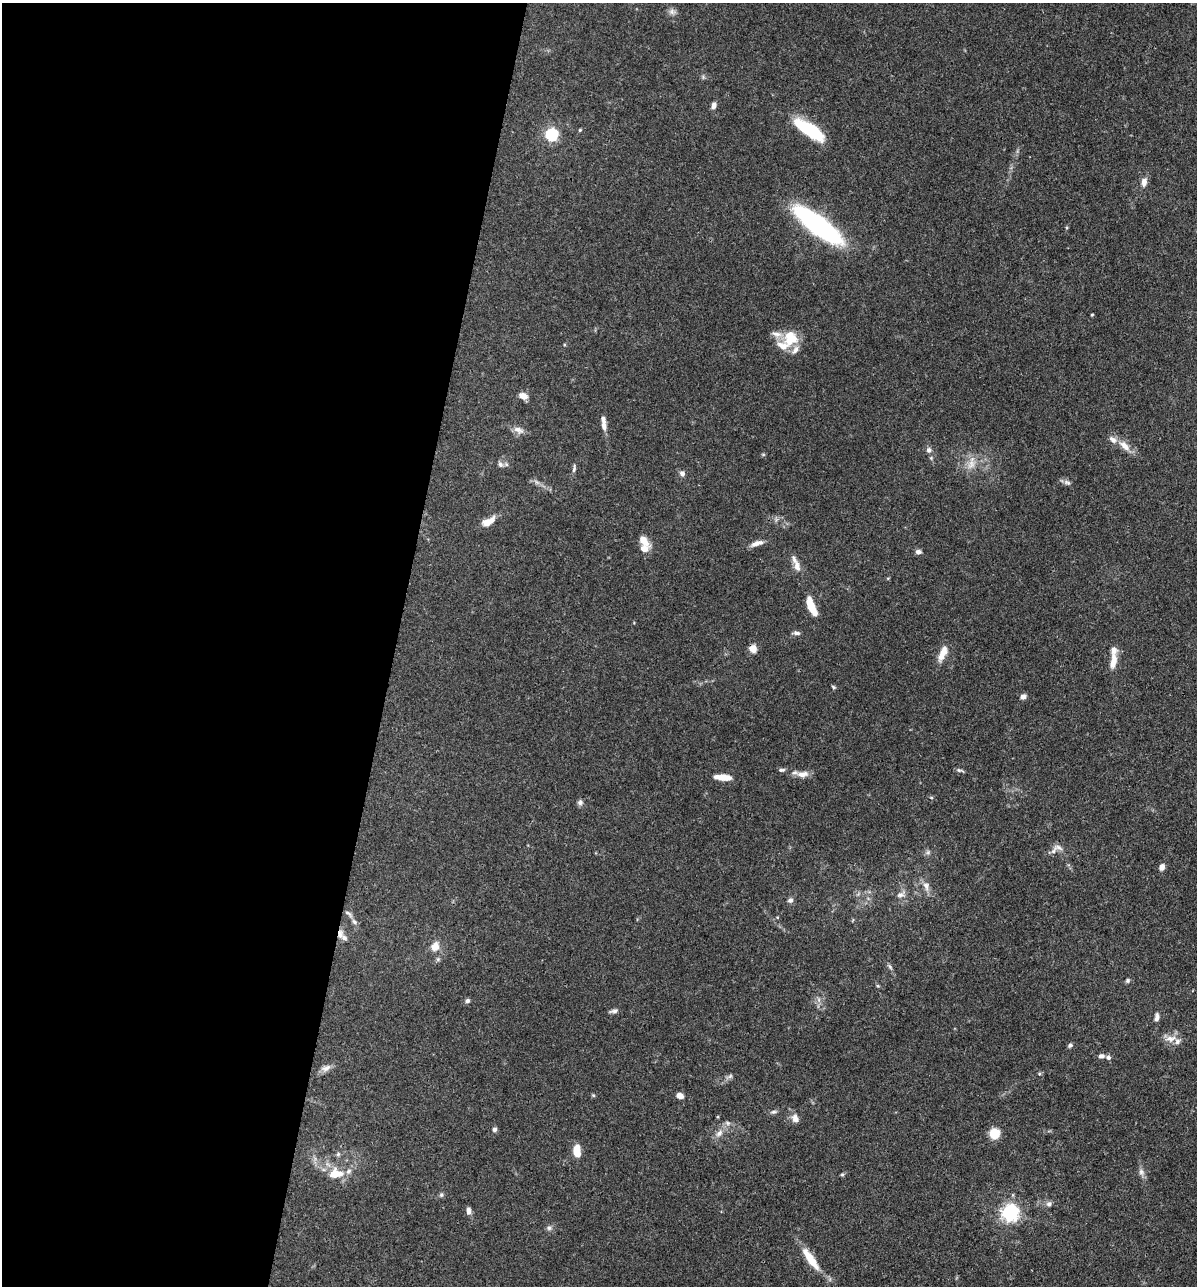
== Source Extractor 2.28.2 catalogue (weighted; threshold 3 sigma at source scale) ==
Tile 5 of 4 x 4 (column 1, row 2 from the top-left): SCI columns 250-1444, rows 2568-3851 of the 5155 x 5135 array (HDU 1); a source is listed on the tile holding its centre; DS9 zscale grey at full resolution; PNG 1199 x 1288 px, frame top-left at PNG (2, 3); no overlay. Shown black and unused: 33% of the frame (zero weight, under 3 of 4 exposures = <1% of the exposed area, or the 3 px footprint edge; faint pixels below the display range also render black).
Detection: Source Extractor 2.28.2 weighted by HDU 2 'WHT'; one run over the whole footprint, this tile lists its part. Background 0.102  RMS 0.0038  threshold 0.0169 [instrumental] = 3 sigma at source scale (4.5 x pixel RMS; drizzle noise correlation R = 1.50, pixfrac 1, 0.05/0.05 arcsec/px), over >= 5 px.
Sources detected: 94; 1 too faint to see at this stretch — not listed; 14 inside a brighter listed object's ellipse — not listed separately; the other 79 listed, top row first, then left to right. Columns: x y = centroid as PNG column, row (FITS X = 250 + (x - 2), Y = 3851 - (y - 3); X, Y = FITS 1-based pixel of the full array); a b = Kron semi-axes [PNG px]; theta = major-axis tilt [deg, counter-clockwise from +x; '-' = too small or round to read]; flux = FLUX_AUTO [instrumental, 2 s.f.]
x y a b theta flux
672 12 10 8 -1 1.5
703 77 5 5 - 0.63
714 105 7 5 72 1.9
580 130 4 3 - 0.43
809 130 34 11 -33 22
551 135 6 6 - 60
1144 182 10 7 82 2.5
818 225 52 15 -37 71
1092 315 4 3 - 0.37
790 337 20 16 86 10
523 396 9 7 -21 3
604 426 12 6 -78 2.1
518 430 15 8 -25 2.4
1124 446 18 9 -41 4.3
929 450 7 6 - 1.3
763 455 6 4 0 0.43
931 458 5 5 - 0.49
500 464 9 6 -62 1.2
971 464 16 10 69 4.1
574 469 11 4 83 0.92
682 473 7 6 - 1.5
1067 482 11 6 -24 1.2
488 521 18 8 28 4.2
644 540 16 9 -51 3.9
757 543 16 6 18 2.5
918 552 7 5 -5 1.3
797 566 16 8 -76 2.7
811 606 19 7 -66 8.4
796 633 10 5 -10 1.1
753 649 10 9 - 2.5
1114 650 15 8 88 2.7
943 653 21 8 67 4.6
833 687 6 4 -28 0.53
1023 697 7 6 - 1.5
781 770 9 4 1 0.82
960 770 11 4 -14 0.84
803 774 17 8 6 3.1
723 777 19 6 -4 4.6
580 802 8 7 - 1.1
1054 851 16 6 57 1.9
928 852 6 6 - 0.92
1162 867 7 6 - 1.9
926 886 12 8 -68 2.4
901 894 15 8 37 2.1
790 900 7 6 - 1.2
348 913 13 5 -38 1.2
340 934 12 7 88 2.1
435 947 9 8 - 4.1
438 959 6 5 - 0.69
890 967 9 4 -55 0.8
1128 981 5 5 - 0.66
878 986 5 4 - 0.44
467 1001 6 5 - 1
614 1011 12 5 13 1.1
1157 1017 11 6 82 1.6
1170 1039 17 9 5 3.4
1070 1045 6 5 - 0.79
1101 1056 8 6 14 1.3
326 1068 15 7 18 2.2
730 1076 8 4 45 0.89
593 1095 5 4 - 0.43
680 1096 7 5 -22 2.5
774 1112 10 5 9 0.96
795 1119 11 8 -72 2.5
728 1123 9 6 -27 1.1
495 1129 6 5 - 0.96
719 1133 12 8 46 2.5
994 1133 11 11 - 5.7
577 1150 11 6 -89 7.1
338 1154 6 5 - 0.74
1141 1172 11 7 -72 1.6
335 1174 14 9 6 7.7
842 1175 6 4 1 0.5
441 1195 7 6 - 0.77
1049 1204 8 7 - 1.3
468 1211 9 6 -83 1.6
1010 1213 6 6 - 150
549 1228 8 6 -24 1.1
810 1258 31 8 -55 8.6
Overlapping masked pixels (flux is a lower limit): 2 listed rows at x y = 753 649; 340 934